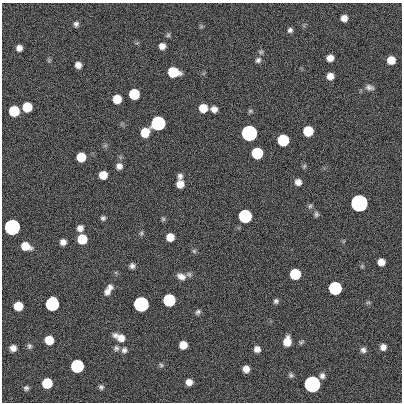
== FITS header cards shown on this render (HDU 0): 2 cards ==
NAXIS1  =                  400
NAXIS2  =                  400

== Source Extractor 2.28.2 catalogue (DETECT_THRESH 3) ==
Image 400 x 400 px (HDU 0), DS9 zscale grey, 1 PNG px = 1 image px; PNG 404 x 404 px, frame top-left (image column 1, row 400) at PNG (2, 3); no overlay
Background 0.786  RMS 34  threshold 101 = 3 sigma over >= 5 px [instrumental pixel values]
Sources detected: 85; all 85 listed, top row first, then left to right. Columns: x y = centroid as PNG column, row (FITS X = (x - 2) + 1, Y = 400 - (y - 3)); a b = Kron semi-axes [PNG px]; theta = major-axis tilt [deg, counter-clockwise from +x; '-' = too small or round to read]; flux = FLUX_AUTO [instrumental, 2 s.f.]
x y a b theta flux
344 18 6 6 - 1.5e+04
76 24 6 6 - 6.6e+03
290 30 6 5 - 6.4e+03
168 35 6 6 - 4.0e+03
162 46 6 6 - 1.3e+04
19 48 6 6 - 1.2e+04
261 52 7 6 - 4.4e+03
330 58 6 6 - 1.8e+04
49 60 7 4 -89 3.5e+03
258 60 8 7 - 7.0e+03
391 60 7 7 - 3.2e+04
78 65 6 6 - 1.4e+04
173 72 8 7 - 1.2e+05
330 76 6 6 - 1.9e+04
369 87 11 7 -11 9.4e+03
134 94 7 7 - 1.2e+05
117 99 7 7 - 4.7e+04
27 107 7 7 - 7.3e+04
203 108 7 7 - 3.9e+04
214 109 6 6 - 1.3e+04
14 111 7 7 - 1.2e+05
250 111 6 5 - 3.8e+03
158 123 7 7 - 1.0e+06
308 131 7 7 - 9.1e+04
145 132 8 7 - 5.0e+04
249 133 7 7 - 3.5e+06
283 140 7 7 - 2.1e+05
257 153 7 7 - 1.7e+05
81 157 7 7 - 5.7e+04
119 166 7 7 - 1.1e+04
304 166 6 5 - 3.6e+03
103 175 7 6 - 3.4e+04
180 176 7 6 - 7.9e+03
298 182 6 6 - 1.4e+04
180 184 7 6 - 2.4e+04
359 203 7 7 - 1.1e+07
310 206 6 6 - 4.5e+03
316 214 7 5 -84 5.1e+03
245 216 7 7 - 5.4e+05
103 218 6 5 - 5.2e+03
163 219 5 5 - 3.6e+03
12 227 7 7 - 2.9e+06
80 228 7 7 - 1.3e+04
141 233 8 5 75 4.2e+03
170 237 7 6 - 2.8e+04
82 239 7 7 - 7.8e+04
63 242 6 6 - 1.3e+04
25 246 9 7 -21 3.7e+04
194 251 6 6 - 3.8e+03
381 262 6 6 - 2.1e+04
132 266 6 6 - 7.8e+03
295 274 7 7 - 1.4e+05
181 276 12 8 -23 1.6e+04
110 287 8 7 - 1.0e+04
335 288 7 7 - 5.7e+05
107 292 8 7 - 9.9e+03
169 300 7 7 - 3.1e+05
276 301 6 5 - 5.6e+03
368 302 7 4 0 3.3e+03
52 304 8 7 - 6.1e+05
141 304 7 7 - 2.1e+06
18 306 7 7 - 5.0e+04
198 312 7 5 47 5.5e+03
120 337 14 7 -27 2.5e+04
49 340 7 7 - 4.8e+04
287 341 8 6 81 3.3e+04
301 342 8 5 36 3.9e+03
183 345 7 6 - 2.8e+04
29 346 7 6 - 5.1e+03
383 347 7 6 - 1.2e+04
13 348 6 6 - 1.3e+04
116 348 8 8 - 7.5e+03
257 349 7 6 - 1.3e+04
124 350 9 7 64 8.2e+03
363 350 7 6 - 7.8e+03
161 365 7 6 - 4.4e+03
77 366 7 7 - 5.2e+05
246 369 6 6 - 1.6e+04
291 375 6 5 - 4.8e+03
322 376 7 6 - 7.8e+03
189 382 6 6 - 1.6e+04
47 383 7 7 - 9.8e+04
312 384 7 7 - 5.5e+06
101 387 7 7 - 5.4e+03
26 388 5 5 - 5.1e+03